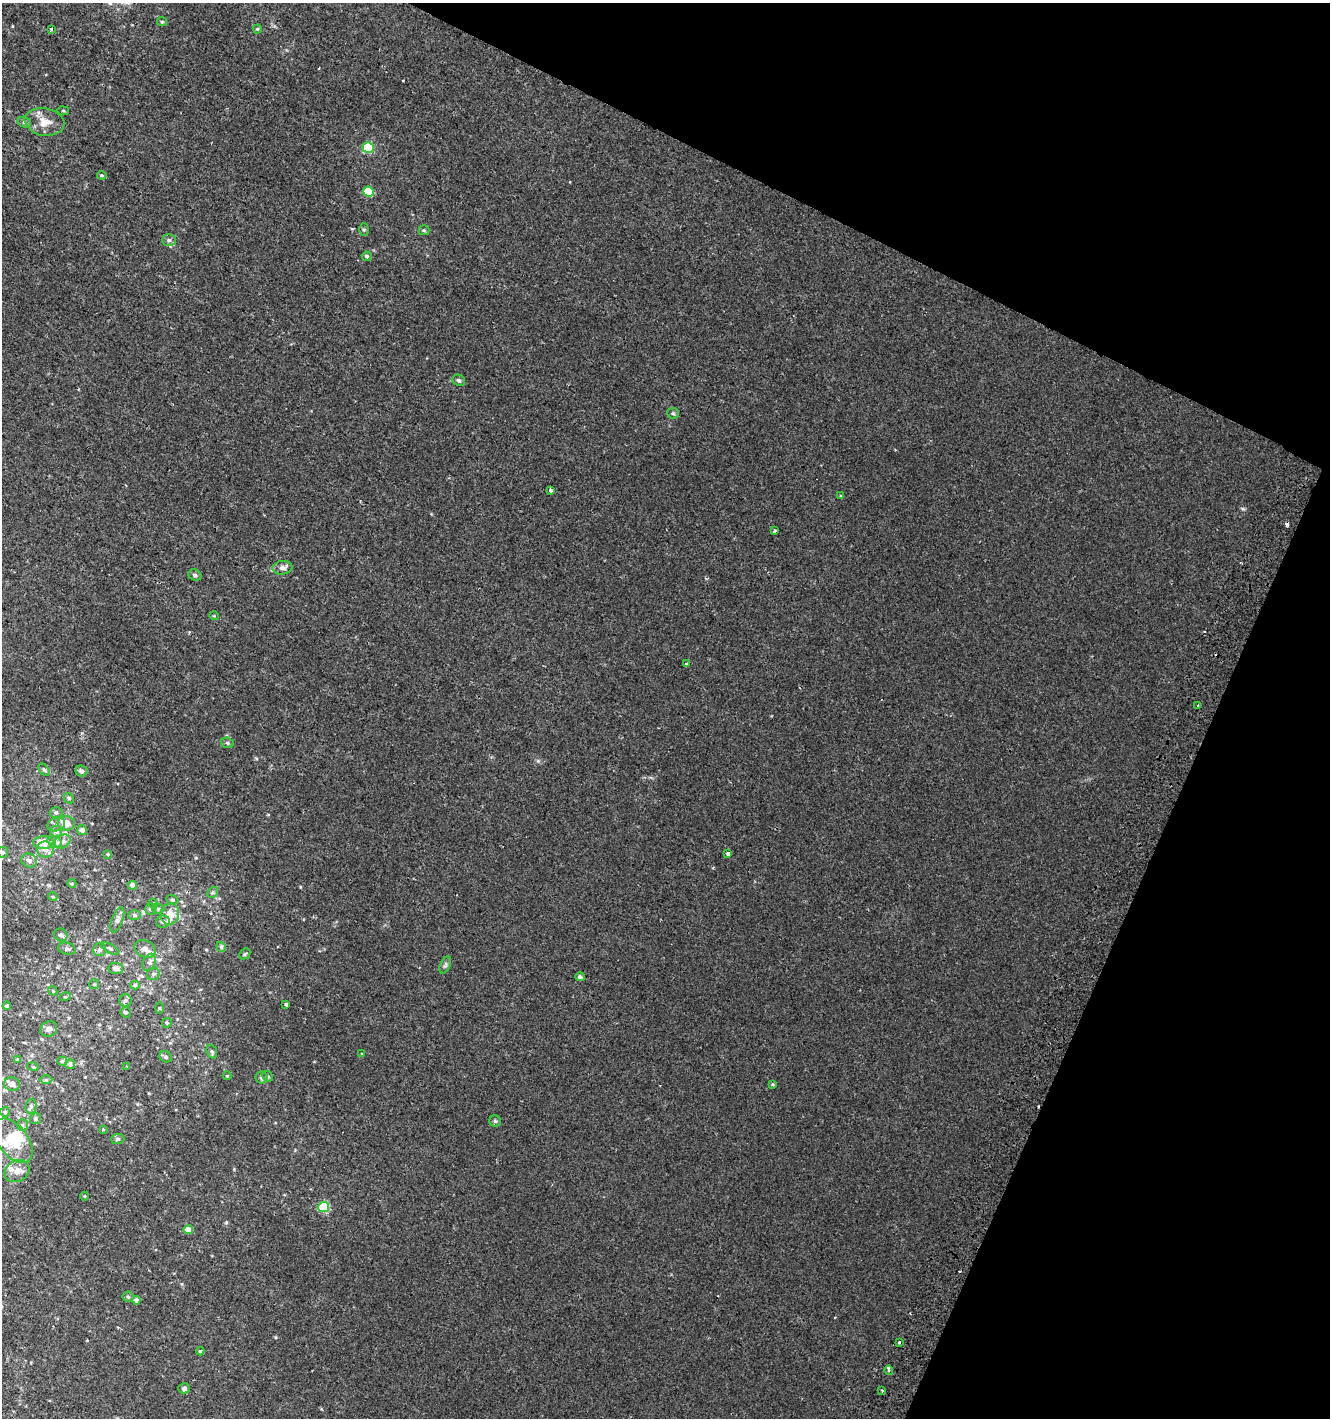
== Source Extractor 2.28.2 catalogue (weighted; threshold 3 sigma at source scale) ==
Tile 8 of 4 x 4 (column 4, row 2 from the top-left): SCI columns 4292-5619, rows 2853-4268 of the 5862 x 5711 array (HDU 1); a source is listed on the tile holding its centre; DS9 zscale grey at full resolution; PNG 1332 x 1420 px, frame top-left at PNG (2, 3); each listed source drawn as its Kron ellipse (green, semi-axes under 4 px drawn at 4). Shown black and unused: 22% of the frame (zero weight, under 2 of 3 exposures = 2% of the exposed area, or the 3 px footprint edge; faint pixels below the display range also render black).
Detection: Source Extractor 2.28.2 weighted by HDU 2 'WHT'; one run over the whole footprint, this tile lists its part. Background 0.00273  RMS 0.0027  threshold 0.012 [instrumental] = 3 sigma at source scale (4.5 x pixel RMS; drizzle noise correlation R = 1.50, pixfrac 1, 0.0396/0.0396 arcsec/px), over >= 5 px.
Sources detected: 120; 1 inside a brighter object's white glare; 5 cosmic-ray / hot-pixel residue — neither listed nor drawn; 6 inside a brighter listed object's ellipse — not listed separately; the other 108 listed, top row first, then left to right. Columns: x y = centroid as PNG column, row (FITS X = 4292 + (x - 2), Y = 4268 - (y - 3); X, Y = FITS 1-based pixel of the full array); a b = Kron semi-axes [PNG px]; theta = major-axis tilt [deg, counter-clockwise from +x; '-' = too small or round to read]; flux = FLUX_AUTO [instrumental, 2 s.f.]
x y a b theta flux
162 22 5 4 - 0.35
51 29 3 3 - 0.54
257 29 4 4 - 0.28
63 111 6 3 -8 0.3
24 122 7 5 -15 0.5
44 122 20 13 -10 3.6
368 148 5 5 - 16
102 175 5 3 - 0.35
369 192 5 5 - 9.7
364 230 6 5 - 0.43
424 230 5 5 - 0.37
169 240 7 6 - 0.65
367 256 5 4 - 0.46
459 380 6 5 - 0.65
673 413 6 5 - 0.4
550 490 4 3 - 0.58
840 495 4 3 - 0.22
775 530 3 3 - 0.85
282 568 10 7 8 1.3
195 575 7 5 -29 0.54
214 616 5 3 - 0.21
687 664 3 3 - 0.59
1198 705 3 3 - 0.6
227 743 6 5 - 0.44
44 770 7 4 -53 0.44
81 771 6 5 - 0.97
69 798 5 4 - 0.45
56 813 6 5 - 0.62
66 823 9 7 -5 2.7
56 824 9 6 19 1
82 830 5 5 - 1
56 831 6 5 - 0.59
63 841 8 6 32 0.91
43 842 10 6 2 4.6
55 842 7 5 -19 1.6
45 849 8 8 - 1.7
3 852 5 5 - 0.37
108 854 4 4 - 0.23
728 854 4 3 - 3.8
29 860 8 6 -26 0.94
72 884 4 3 - 0.3
132 885 5 4 - 1.1
213 892 6 4 46 0.42
53 897 5 3 - 0.26
172 900 6 4 -19 0.37
153 904 5 4 - 0.38
150 909 6 5 - 0.43
158 909 6 5 - 0.46
170 914 10 9 - 2.6
135 915 6 5 - 0.49
117 920 13 5 70 1
163 922 7 6 - 0.75
61 935 7 6 - 0.74
221 947 5 4 - 0.42
110 948 10 4 -29 0.55
67 949 9 6 -15 0.68
99 949 7 6 - 0.66
145 949 11 8 -25 1.4
245 954 6 4 46 0.42
149 962 9 6 66 0.82
445 965 9 5 66 0.56
116 969 7 5 -6 0.98
153 974 6 6 - 0.59
580 977 5 4 - 0.65
94 984 5 4 - 0.31
135 985 5 4 - 0.48
53 991 5 3 - 0.27
65 997 6 3 17 0.26
125 1000 6 6 - 0.63
286 1004 4 3 - 3
7 1006 4 4 - 0.53
159 1008 5 3 - 0.24
125 1012 5 5 - 0.5
167 1023 5 4 - 0.36
49 1029 9 7 32 0.96
212 1052 7 5 -70 0.53
362 1054 4 4 - 0.22
166 1057 6 5 - 0.48
18 1059 4 4 - 0.33
62 1061 5 4 - 0.43
70 1064 5 5 - 0.65
126 1066 3 2 - 0.18
33 1067 5 3 - 0.26
227 1076 4 4 - 0.25
268 1076 6 5 - 0.43
261 1078 6 6 - 0.52
46 1080 6 4 0 0.42
12 1084 8 6 -12 1.3
772 1084 4 3 - 0.27
31 1106 7 5 80 0.68
5 1112 5 5 - 0.41
36 1119 5 5 - 0.49
495 1121 6 5 - 0.45
22 1125 6 5 - 0.49
103 1129 3 3 - 0.44
118 1139 6 5 - 0.57
13 1141 25 15 -52 6.7
17 1171 13 10 30 2
85 1196 4 3 - 0.21
324 1207 5 5 - 17
188 1230 5 4 - 2.7
128 1297 5 5 - 0.37
136 1300 4 4 - 0.89
899 1342 3 3 - 1.5
200 1351 4 4 - 0.33
889 1370 5 3 - 4.1
184 1388 6 5 - 0.6
882 1391 3 3 - 0.46
Unlisted compact peaks at least as high as the median listed source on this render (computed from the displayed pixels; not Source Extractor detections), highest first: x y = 538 761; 275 1337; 226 1222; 1242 508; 256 758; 182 1284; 321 1409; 196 858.